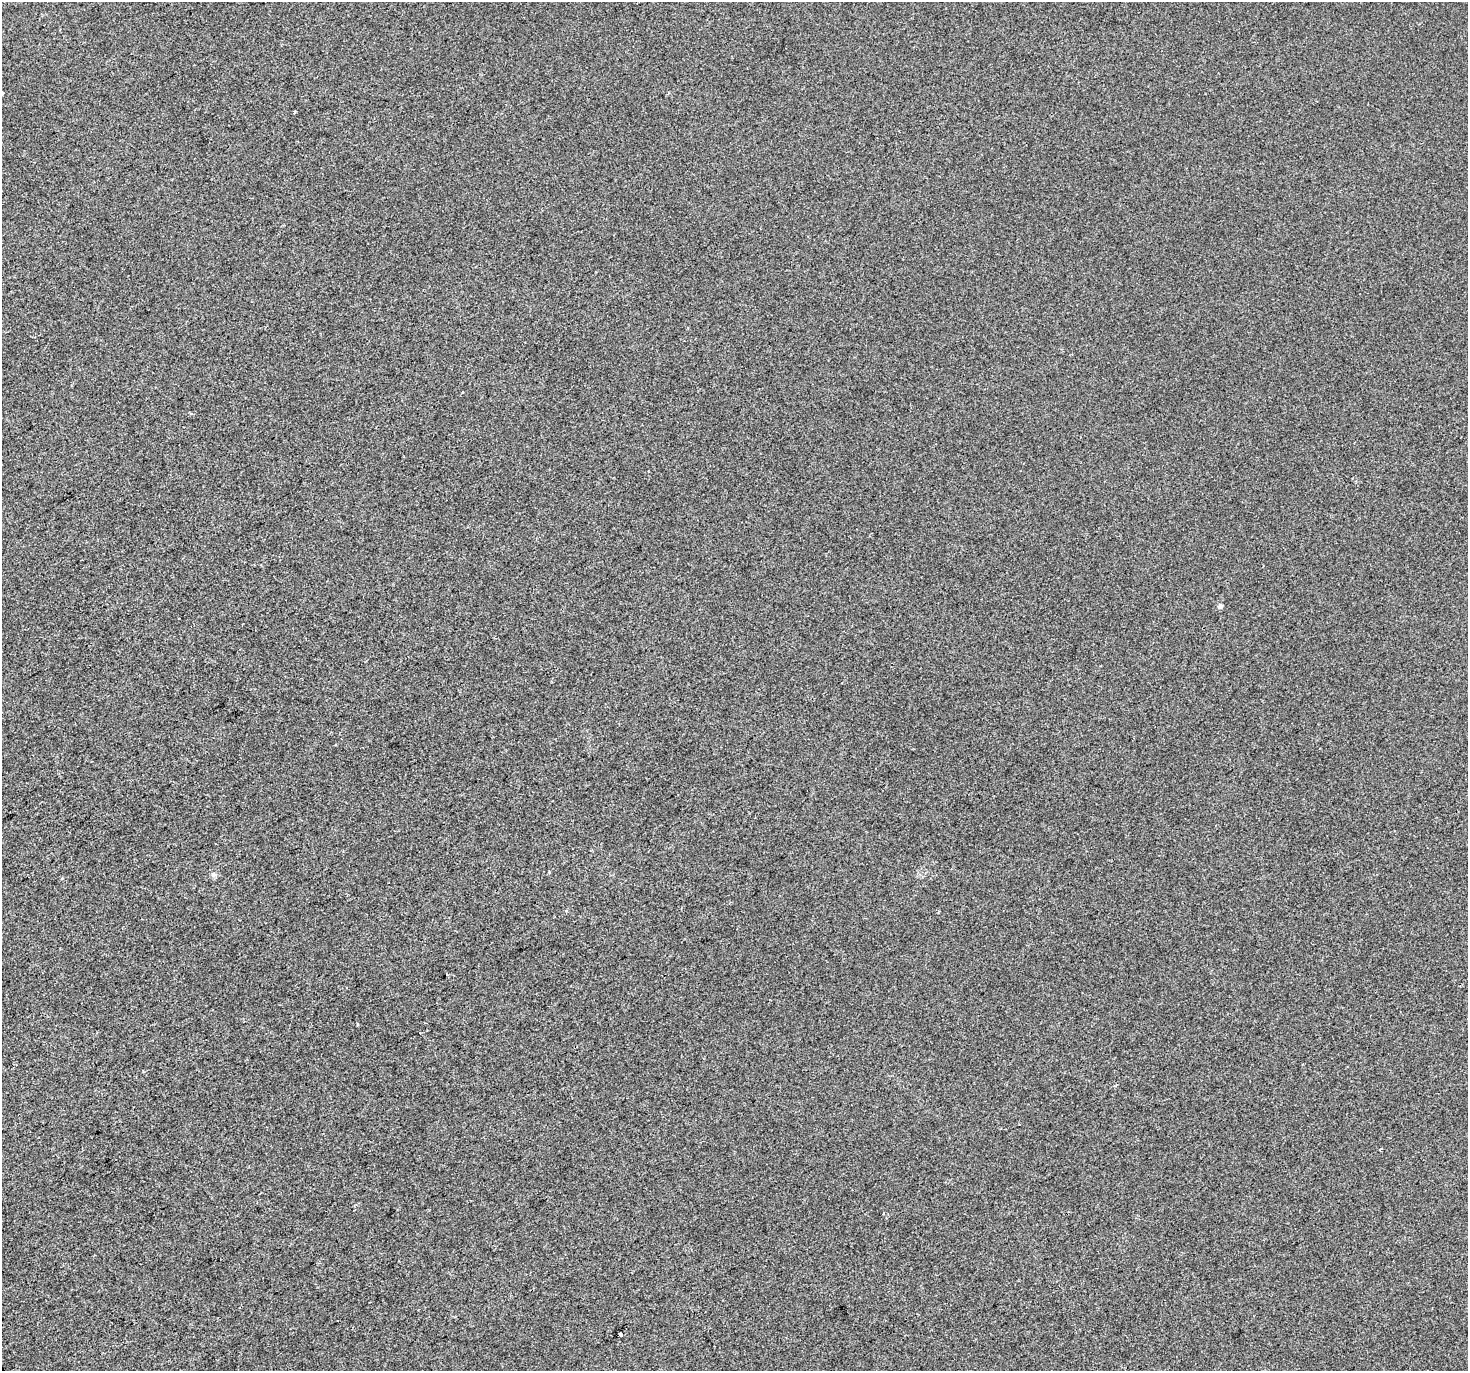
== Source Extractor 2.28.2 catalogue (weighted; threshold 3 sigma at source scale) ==
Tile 7 of 4 x 4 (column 3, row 2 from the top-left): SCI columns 2933-4398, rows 2915-4283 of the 5863 x 5767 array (HDU 1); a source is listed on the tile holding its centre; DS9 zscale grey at full resolution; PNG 1470 x 1373 px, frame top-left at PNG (2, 2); no overlay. Shown black and unused: <1% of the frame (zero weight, under 2 of 3 exposures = <1% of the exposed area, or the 3 px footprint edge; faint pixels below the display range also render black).
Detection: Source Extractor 2.28.2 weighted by HDU 2 'WHT'; one run over the whole footprint, this tile lists its part. Background -6.70e-04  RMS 0.0055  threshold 0.0249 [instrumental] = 3 sigma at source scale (4.5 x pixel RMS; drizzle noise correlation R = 1.50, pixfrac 1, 0.0396/0.0396 arcsec/px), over >= 5 px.
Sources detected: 7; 1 cosmic-ray / hot-pixel residue — not listed; the other 6 listed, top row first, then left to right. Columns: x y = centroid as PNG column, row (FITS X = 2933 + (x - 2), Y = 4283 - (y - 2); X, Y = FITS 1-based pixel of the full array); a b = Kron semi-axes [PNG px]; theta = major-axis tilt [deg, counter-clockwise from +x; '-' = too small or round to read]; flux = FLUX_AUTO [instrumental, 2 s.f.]
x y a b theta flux
294 111 4 2 - 0.52
462 392 2 2 - 0.5
1220 606 5 4 - 2
213 874 7 5 44 1.2
357 1024 3 3 - 1.4
1380 1149 3 2 - 0.93